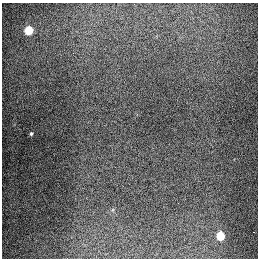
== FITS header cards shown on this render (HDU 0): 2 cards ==
NAXIS1  =                  256
NAXIS2  =                  256

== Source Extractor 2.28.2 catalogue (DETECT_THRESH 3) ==
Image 256 x 256 px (HDU 0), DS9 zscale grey, 1 PNG px = 1 image px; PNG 260 x 260 px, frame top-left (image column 1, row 256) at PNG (2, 3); no overlay
Background 1310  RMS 27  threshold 81.3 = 3 sigma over >= 5 px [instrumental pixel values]
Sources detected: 4; all 4 listed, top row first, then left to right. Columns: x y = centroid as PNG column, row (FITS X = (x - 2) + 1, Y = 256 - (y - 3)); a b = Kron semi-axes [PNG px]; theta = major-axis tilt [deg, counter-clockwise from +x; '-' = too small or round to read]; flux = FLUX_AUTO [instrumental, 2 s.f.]
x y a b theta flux
29 30 5 5 - 90000
31 134 4 3 - 2400
253 232 2 2 - 1000
220 236 5 5 - 69000